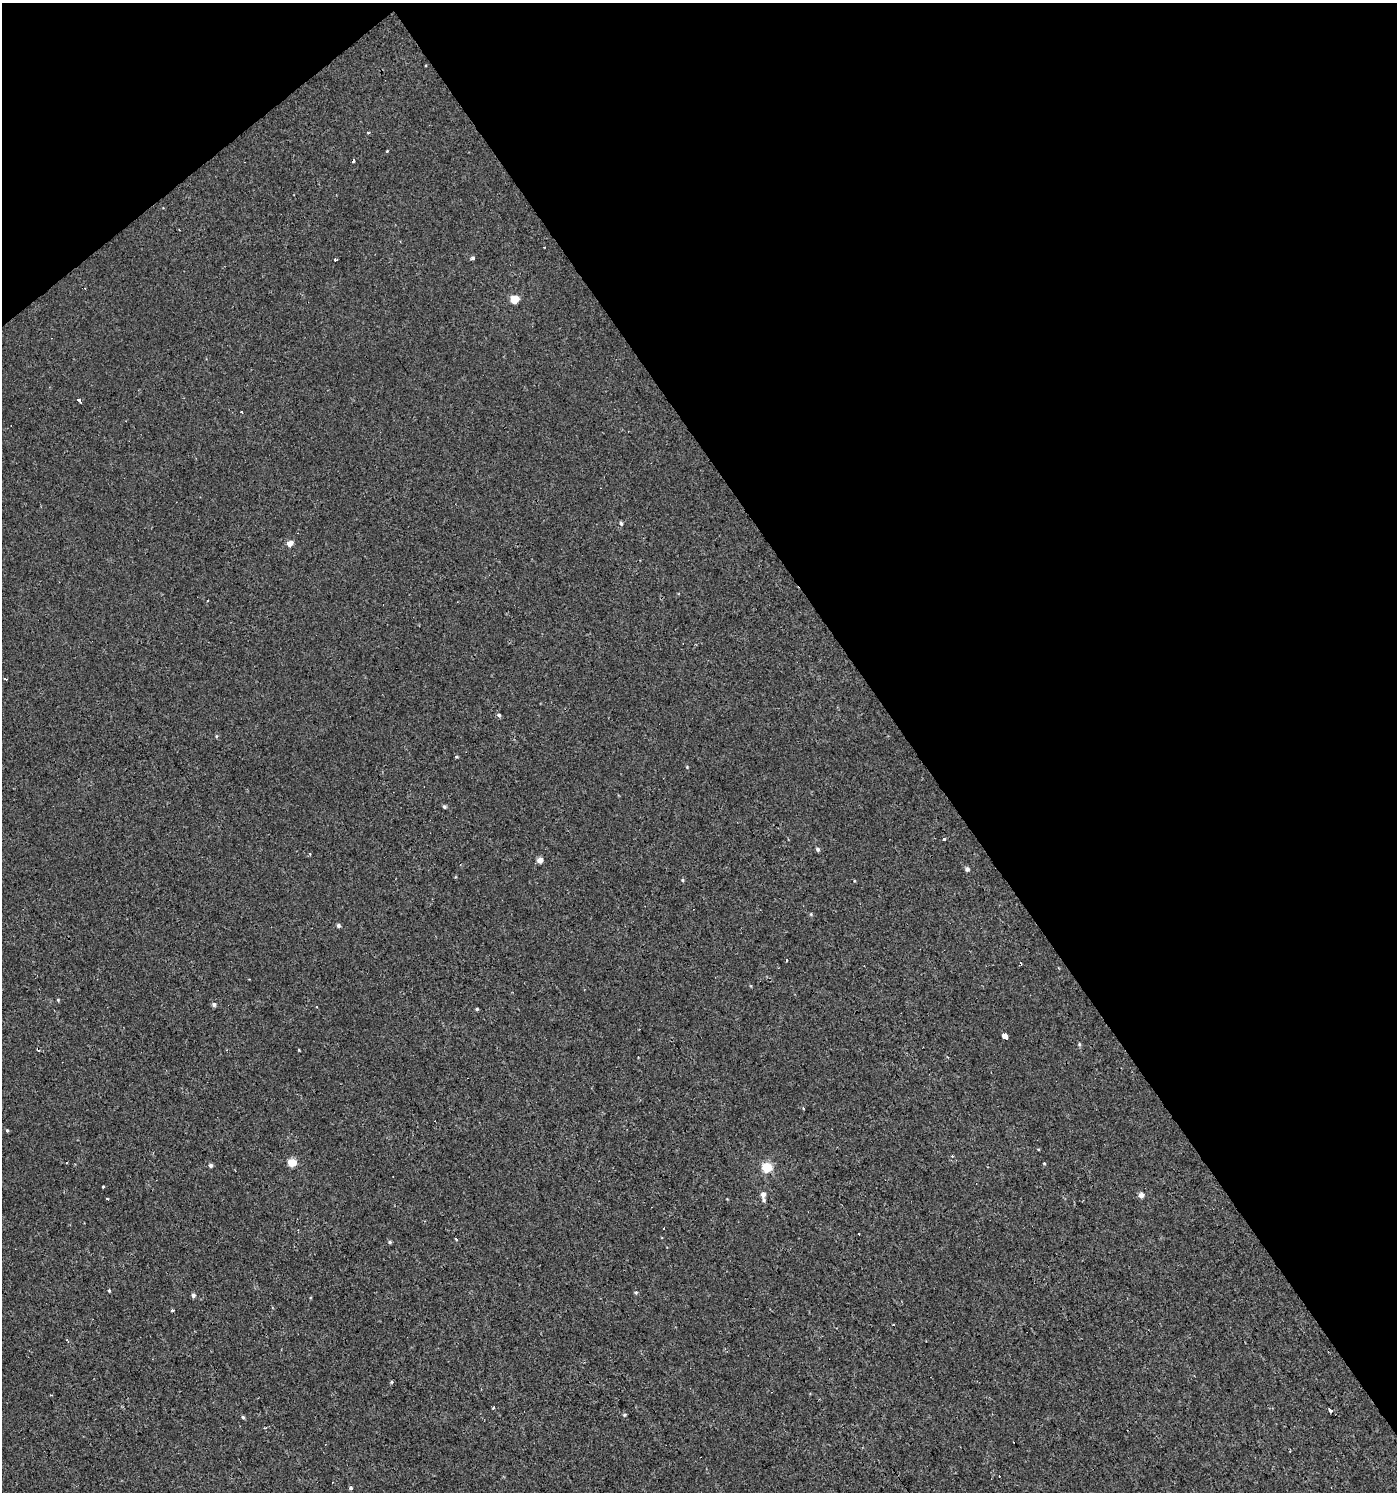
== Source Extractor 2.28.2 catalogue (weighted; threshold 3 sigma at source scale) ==
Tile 3 of 4 x 4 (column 3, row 1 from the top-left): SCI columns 2980-4374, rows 4469-5958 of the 5895 x 5959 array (HDU 1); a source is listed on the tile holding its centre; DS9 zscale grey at full resolution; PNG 1399 x 1494 px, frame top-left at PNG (2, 3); no overlay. Shown black and unused: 38% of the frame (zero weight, under 2 of 3 exposures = <1% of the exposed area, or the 3 px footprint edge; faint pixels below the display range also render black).
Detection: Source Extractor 2.28.2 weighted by HDU 2 'WHT'; one run over the whole footprint, this tile lists its part. Background 3.40e-04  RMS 0.0038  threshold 0.0173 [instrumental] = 3 sigma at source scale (4.5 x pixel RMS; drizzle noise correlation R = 1.50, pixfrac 1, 0.0396/0.0396 arcsec/px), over >= 5 px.
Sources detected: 69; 11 cosmic-ray / hot-pixel residue — not listed; the other 58 listed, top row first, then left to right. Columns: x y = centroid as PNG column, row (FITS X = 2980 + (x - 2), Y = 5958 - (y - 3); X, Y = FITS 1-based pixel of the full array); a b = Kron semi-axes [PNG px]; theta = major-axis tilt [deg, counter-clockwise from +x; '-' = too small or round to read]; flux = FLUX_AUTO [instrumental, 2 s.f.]
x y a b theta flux
387 151 5 3 - 0.33
473 258 5 4 - 1
335 260 4 2 - 0.43
514 299 5 5 - 13
79 400 4 3 - 2.6
241 411 3 3 - 0.91
621 523 5 4 - 0.88
290 543 5 4 - 4
207 600 3 2 - 0.56
5 679 5 2 - 0.46
499 715 4 4 - 1
216 736 5 4 - 0.5
456 757 5 3 - 0.41
687 767 4 4 - 0.35
444 807 4 4 - 0.74
944 839 3 3 - 5.3
817 849 5 4 - 1
310 854 4 2 - 0.36
540 860 5 4 - 3.4
967 869 5 4 - 1.3
683 880 5 4 - 0.52
811 914 5 4 - 0.51
338 926 4 4 - 1.1
787 960 3 2 - 0.67
751 986 5 3 - 0.31
58 1000 4 4 - 0.45
214 1004 5 5 - 1.1
317 1007 3 2 - 0.49
477 1009 3 3 - 0.61
1005 1036 4 3 - 56
1079 1044 6 4 73 0.63
38 1049 3 3 - 3
299 1050 4 3 - 0.28
803 1108 4 3 - 0.34
7 1130 4 3 - 0.49
1038 1149 4 3 - 0.32
292 1163 5 5 - 13
1044 1163 4 4 - 0.41
211 1165 4 4 - 1.2
766 1167 5 5 - 25
103 1187 3 3 - 2.9
763 1194 5 5 - 2.1
1141 1195 6 6 - 2.1
107 1199 3 2 - 0.42
763 1200 6 4 90 0.75
390 1242 4 4 - 0.7
109 1291 4 3 - 0.44
635 1293 5 4 - 0.55
193 1295 5 4 - 1.2
172 1310 3 3 - 1
67 1341 5 2 - 0.41
392 1382 4 4 - 0.53
51 1395 3 2 - 0.41
493 1408 4 3 - 0.38
1331 1410 3 3 - 17
625 1415 5 5 - 0.55
243 1417 5 4 - 0.63
351 1488 4 3 - 1.6
Overlapping masked pixels (flux is a lower limit): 1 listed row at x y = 38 1049